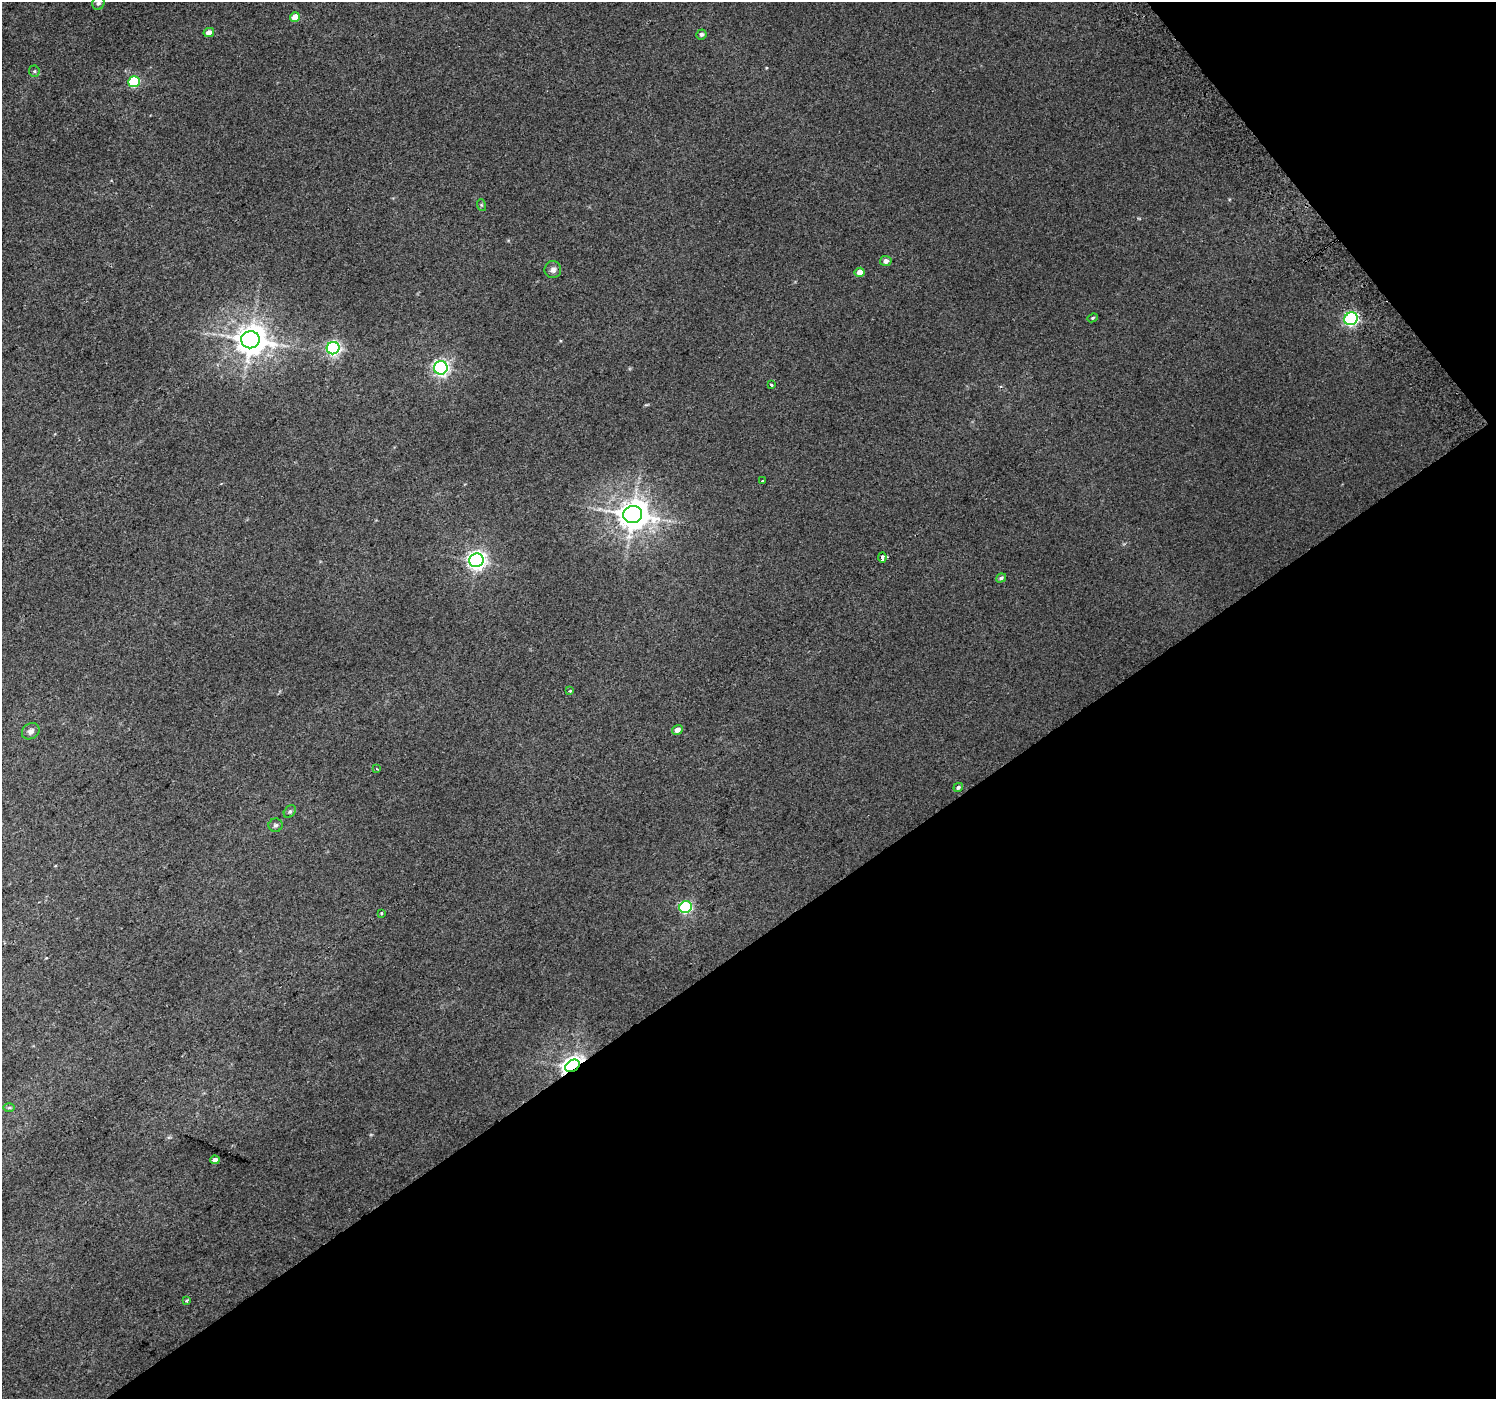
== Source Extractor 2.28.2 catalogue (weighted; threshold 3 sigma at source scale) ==
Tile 12 of 4 x 4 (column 4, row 3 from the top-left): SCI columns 4520-6013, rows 1620-3016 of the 6047 x 5969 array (HDU 1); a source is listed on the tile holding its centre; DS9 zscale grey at full resolution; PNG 1498 x 1401 px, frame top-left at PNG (2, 2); each listed source drawn as its Kron ellipse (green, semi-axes under 4 px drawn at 4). Shown black and unused: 36% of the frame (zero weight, under 2 of 3 exposures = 2% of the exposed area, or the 3 px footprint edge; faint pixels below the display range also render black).
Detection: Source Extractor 2.28.2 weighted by HDU 2 'WHT'; one run over the whole footprint, this tile lists its part. Background 0.0119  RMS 0.0073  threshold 0.0329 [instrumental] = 3 sigma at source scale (4.5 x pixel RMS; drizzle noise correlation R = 1.50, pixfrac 1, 0.0396/0.0396 arcsec/px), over >= 5 px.
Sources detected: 34; all 34 listed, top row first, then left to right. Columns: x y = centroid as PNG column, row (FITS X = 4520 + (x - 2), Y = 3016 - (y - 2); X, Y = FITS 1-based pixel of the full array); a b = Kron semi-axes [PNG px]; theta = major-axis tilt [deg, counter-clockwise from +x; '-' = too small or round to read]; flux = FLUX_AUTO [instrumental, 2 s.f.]
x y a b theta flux
98 3 7 6 - 1.9
295 17 5 4 - 11
209 33 5 4 - 4.5
701 34 5 5 - 1.7
34 71 6 5 - 1.1
134 82 6 5 - 56
481 205 6 3 -71 0.83
886 261 6 5 - 3
553 270 8 8 - 3
860 272 5 4 - 6.5
1093 318 5 4 - 0.9
1351 319 7 6 - 150
250 340 9 8 - 1200
333 348 6 6 - 150
441 368 7 6 - 210
771 385 3 3 - 2.4
762 481 3 3 - 3.8
633 514 9 8 - 1200
882 557 5 3 - 6.8
476 560 7 7 - 320
1001 578 5 4 - 1.4
570 691 3 3 - 0.85
677 730 5 4 - 3.8
31 731 9 7 33 3.1
377 769 3 3 - 0.57
958 787 5 4 - 1.5
290 812 7 5 49 1.3
275 825 7 6 - 1.8
686 907 6 5 - 79
382 913 3 3 - 1.6
573 1066 8 5 33 510
9 1108 6 4 1 1
215 1160 4 4 - 3.9
186 1301 4 3 - 0.97
Overlapping masked pixels (flux is a lower limit): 1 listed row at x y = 573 1066
Isophote crosses this tile's border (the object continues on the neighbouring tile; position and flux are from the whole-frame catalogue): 1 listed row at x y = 98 3